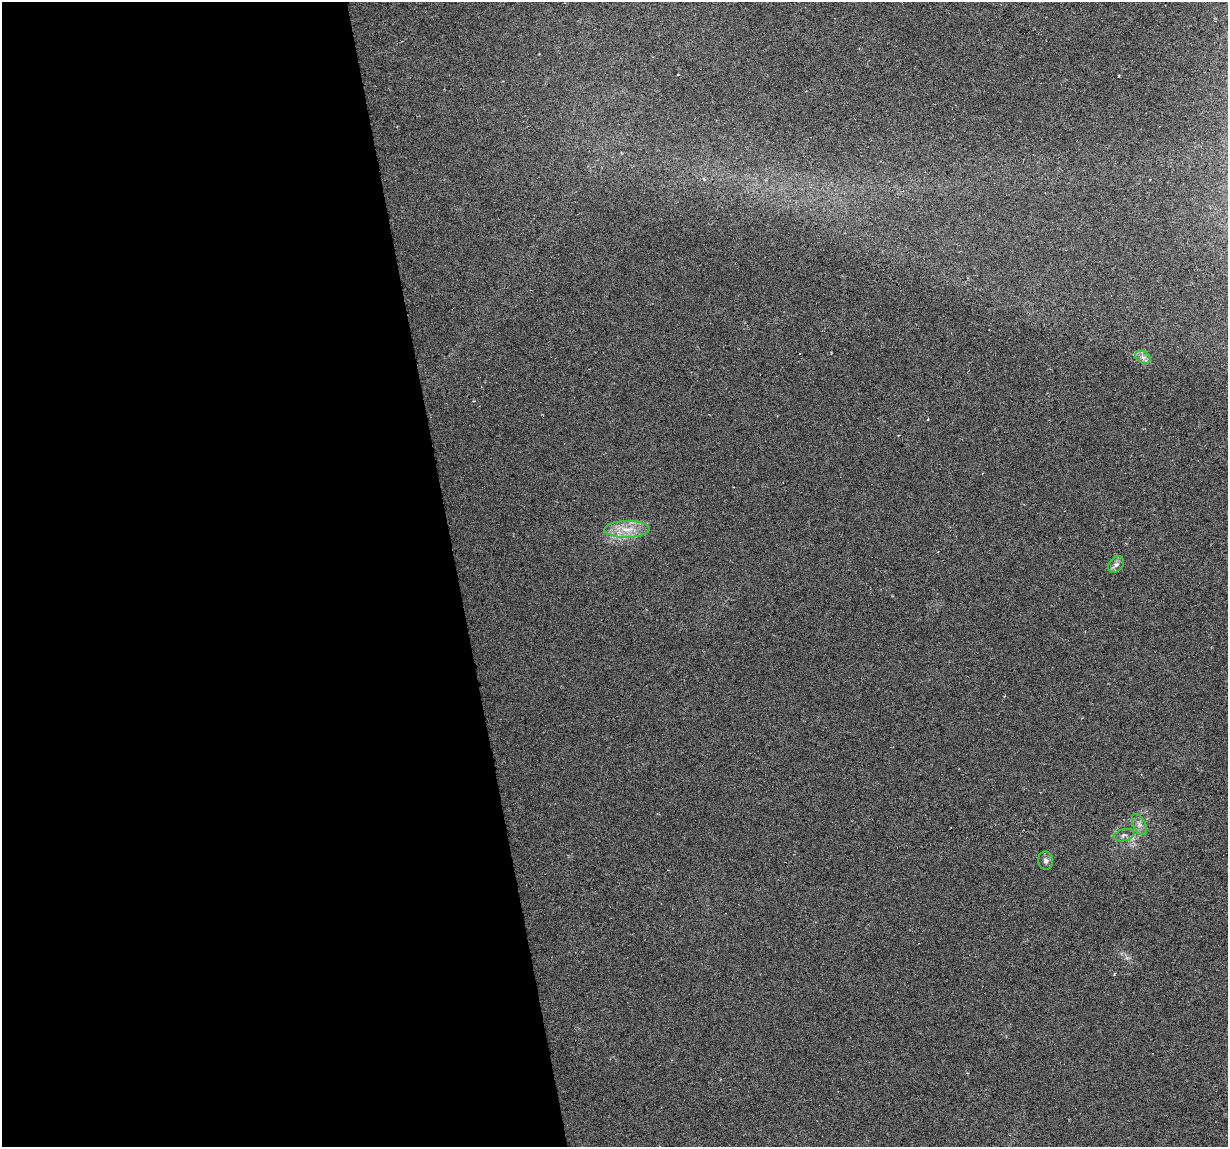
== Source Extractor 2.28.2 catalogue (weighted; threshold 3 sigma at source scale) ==
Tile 9 of 4 x 4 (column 1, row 3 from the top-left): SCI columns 1-1226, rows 1172-2316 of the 4904 x 4682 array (HDU 1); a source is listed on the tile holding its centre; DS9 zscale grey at full resolution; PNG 1230 x 1149 px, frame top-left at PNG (2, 2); each listed source drawn as its Kron ellipse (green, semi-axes under 4 px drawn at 4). Shown black and unused: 37% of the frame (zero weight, under 3 of 6 exposures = <1% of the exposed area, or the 3 px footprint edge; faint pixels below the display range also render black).
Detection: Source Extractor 2.28.2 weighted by HDU 2 'WHT'; one run over the whole footprint, this tile lists its part. Background -0.0061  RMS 0.0036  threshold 0.0149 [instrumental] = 3 sigma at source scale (4.09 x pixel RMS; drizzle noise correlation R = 1.36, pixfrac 0.8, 0.0396/0.0396 arcsec/px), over >= 5 px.
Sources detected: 6; all 6 listed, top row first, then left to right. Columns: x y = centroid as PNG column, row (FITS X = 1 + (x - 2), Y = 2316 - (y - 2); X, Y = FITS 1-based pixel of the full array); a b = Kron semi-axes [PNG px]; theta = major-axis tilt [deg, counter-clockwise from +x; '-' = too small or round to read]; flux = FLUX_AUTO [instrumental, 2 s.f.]
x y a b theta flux
1143 357 8 5 -30 1.2
627 529 22 8 1 5.2
1116 564 9 6 47 1.2
1139 824 11 6 -64 1.5
1124 835 10 6 14 1.1
1045 861 9 7 -82 1.2